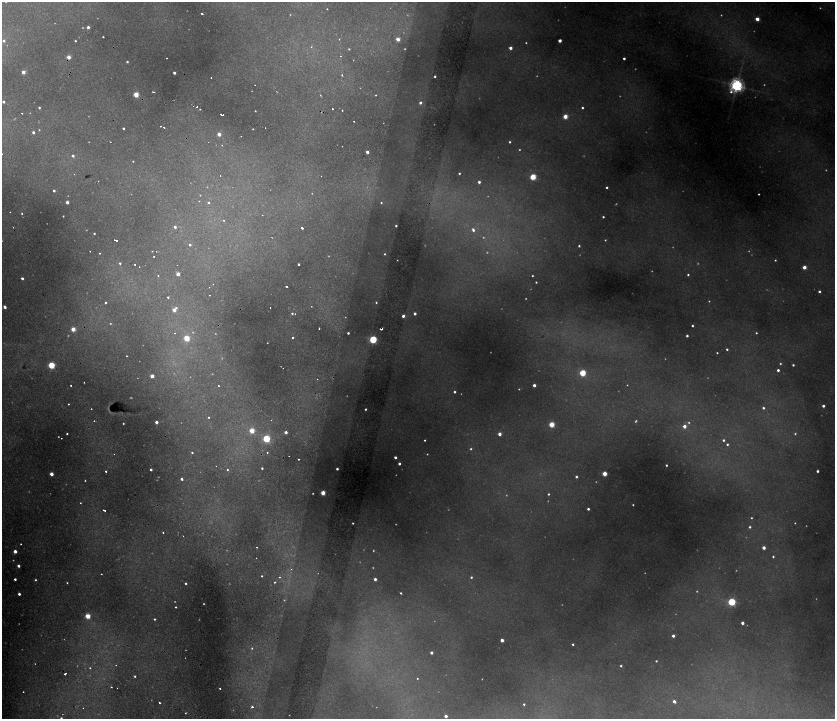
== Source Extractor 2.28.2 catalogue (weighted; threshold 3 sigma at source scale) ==
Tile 6 of 4 x 4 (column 2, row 2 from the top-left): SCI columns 1936-3600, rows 2871-4304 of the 7074 x 5741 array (HDU 1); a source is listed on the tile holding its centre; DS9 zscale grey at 2 x 2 block average (1 PNG px = mean of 2 x 2 image px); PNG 837 x 721 px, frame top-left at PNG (2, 2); no overlay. Shown black and unused: <1% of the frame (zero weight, under 2 of 4 exposures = <1% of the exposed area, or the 3 px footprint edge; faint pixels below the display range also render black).
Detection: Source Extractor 2.28.2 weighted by HDU 2 'WHT'; one run over the whole footprint, this tile lists its part. Background 0.273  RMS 0.013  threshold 0.0592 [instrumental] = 3 sigma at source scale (4.5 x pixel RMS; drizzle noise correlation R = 1.50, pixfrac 1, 0.05/0.05 arcsec/px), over >= 5 px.
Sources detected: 351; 105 too faint to see at this stretch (2 x 2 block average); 11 cosmic-ray / hot-pixel residue — not listed; the other 235 listed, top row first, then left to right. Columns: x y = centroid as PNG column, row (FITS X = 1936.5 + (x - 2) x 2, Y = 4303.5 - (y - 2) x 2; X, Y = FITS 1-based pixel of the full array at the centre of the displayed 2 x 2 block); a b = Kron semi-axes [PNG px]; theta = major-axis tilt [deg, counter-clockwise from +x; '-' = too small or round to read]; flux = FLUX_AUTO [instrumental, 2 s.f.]
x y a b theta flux
327 9 2 2 - 2
202 14 2 2 - 5.1
757 19 3 2 - 39
88 27 2 2 - 13
103 37 2 2 - 3.3
339 39 2 2 - 1.9
398 39 2 2 - 38
4 41 3 3 - 8.3
75 41 2 2 - 3.9
560 41 2 2 - 26
311 47 3 3 - 3
510 48 2 2 - 19
349 49 2 2 - 3.3
340 56 2 2 - 1.8
69 57 2 2 - 41
167 58 2 2 - 2.7
624 58 2 2 - 9.7
353 60 2 2 - 2.5
127 62 2 2 - 6
23 72 2 2 - 34
174 73 2 2 - 13
342 75 3 2 - 2.6
435 76 2 2 - 5
211 77 2 2 - 1.6
736 85 5 5 - 1100
153 92 3 2 - 2.8
136 94 3 3 - 100
320 95 2 2 - 2.1
376 95 2 2 - 2.3
3 102 2 2 - 10
420 103 3 3 - 11
193 106 2 2 - 2.7
39 107 2 2 - 5.3
197 107 2 2 - 4.5
582 108 2 2 - 5.4
200 109 2 2 - 2.3
332 109 2 2 - 10
255 111 2 2 - 2.4
342 111 2 2 - 7.9
22 113 2 2 - 3.2
221 114 2 2 - 2.5
223 115 2 2 - 4.5
565 116 3 3 - 64
354 121 2 2 - 3.6
160 126 2 2 - 4.2
164 127 2 2 - 6.5
123 128 2 2 - 5.5
265 128 2 2 - 3.2
253 129 2 2 - 2.3
39 130 2 2 - 2.3
33 132 2 2 - 14
219 134 2 2 - 31
241 136 2 2 - 1.9
509 142 2 2 - 5
222 145 2 2 - 2.4
342 146 2 2 - 1.7
367 152 2 2 - 19
2 154 2 2 - 12
73 156 2 2 - 10
133 161 2 2 - 2.6
459 173 2 2 - 4.1
74 174 2 2 - 1.3
220 175 2 2 - 8.1
321 176 2 2 - 1.3
533 177 3 3 - 160
479 182 2 2 - 11
607 187 2 2 - 5.5
54 191 2 2 - 8.1
759 194 2 2 - 2.8
200 195 2 2 - 3.9
67 202 2 2 - 21
208 202 3 2 - 4.5
381 203 2 2 - 3.3
10 212 2 2 - 1.3
63 216 2 2 - 2.2
603 217 2 2 - 4.8
224 220 2 2 - 2.2
396 226 2 2 - 5.2
175 227 2 2 - 11
302 228 2 2 - 16
473 230 4 3 - 9.7
94 233 2 2 - 3.4
116 240 4 2 - 32
605 240 2 2 - 2.5
190 245 2 2 - 7.6
579 246 2 2 - 5.4
152 251 2 2 - 1.8
99 253 2 2 - 7.9
384 254 2 2 - 3.7
154 257 2 2 - 6.8
775 260 2 2 - 3
120 263 2 2 - 5.3
135 264 2 2 - 13
299 264 2 2 - 6.7
139 267 2 2 - 2.5
804 267 2 2 - 35
178 274 2 2 - 33
158 275 2 2 - 2.3
688 275 2 2 - 4.8
532 276 2 2 - 3
22 278 2 2 - 12
536 282 2 2 - 3.7
213 284 2 2 - 0.99
286 286 2 2 - 8.4
209 287 2 2 - 1.4
819 291 2 2 - 7.4
168 297 2 2 - 4.4
106 302 2 2 - 4.7
376 302 3 3 - 3.7
5 307 3 2 - 16
176 308 3 3 - 4.7
174 310 2 2 - 31
292 313 2 2 - 4.9
295 314 2 2 - 1.8
415 314 2 2 - 13
403 316 2 2 - 17
692 326 2 2 - 5.4
319 328 2 2 - 3.4
73 329 3 2 - 52
381 329 2 2 - 14
174 333 2 2 - 3.3
348 333 2 2 - 6
756 333 2 2 - 3.5
687 336 2 2 - 7.6
186 338 3 3 - 120
293 338 2 2 - 3.9
373 340 3 3 - 330
727 349 2 2 - 5.5
717 353 2 2 - 3
126 356 2 2 - 2.8
51 365 3 3 - 210
793 365 2 2 - 5.8
283 368 2 2 - 1.2
778 370 2 2 - 12
582 373 3 3 - 180
152 376 2 2 - 36
84 382 2 2 - 2
71 385 2 2 - 3
534 385 2 2 - 19
219 386 2 2 - 2.6
454 392 2 2 - 7.1
68 404 2 2 - 2.4
823 406 2 2 - 12
763 408 2 2 - 7
365 409 2 2 - 4.5
209 417 2 2 - 3.7
94 421 2 2 - 2
156 422 2 2 - 17
123 423 2 2 - 2.9
551 424 3 3 - 110
684 426 2 2 - 26
252 431 3 3 - 86
286 432 2 2 - 15
67 433 2 2 - 5.8
499 434 2 2 - 25
795 434 3 3 - 3.4
61 438 2 2 - 2.1
266 439 3 3 - 250
425 440 2 2 - 3.1
723 440 2 2 - 6.2
727 444 2 2 - 5.6
471 449 3 3 - 4.8
267 452 2 2 - 2.9
192 453 2 2 - 4
427 454 2 2 - 2.2
395 457 2 2 - 10
298 459 2 2 - 4.2
399 464 2 2 - 9.9
666 465 2 2 - 4.9
262 468 2 2 - 5.5
337 469 2 2 - 8.4
151 470 2 2 - 8.6
227 470 2 2 - 4.4
106 471 2 2 - 4.2
817 471 2 2 - 9.6
51 474 2 2 - 32
604 474 3 3 - 74
576 477 2 2 - 7.6
182 479 2 2 - 10
323 493 3 2 - 65
548 494 2 2 - 4.4
633 505 2 2 - 3.1
588 509 2 2 - 9
104 510 3 2 - 5.5
751 518 3 2 - 3
353 523 2 2 - 3.4
795 523 2 2 - 2.2
750 527 3 3 - 6.3
163 532 2 2 - 3.2
183 536 2 2 - 1.5
21 544 2 2 - 3.3
257 547 2 2 - 2
764 548 2 2 - 24
15 551 2 2 - 27
773 557 3 2 - 3.9
18 566 2 2 - 14
101 574 2 2 - 2.8
262 576 2 2 - 3.5
279 577 3 2 - 4.5
471 577 3 2 - 4.9
15 579 2 2 - 8.7
375 579 2 2 - 15
35 580 3 2 - 3.7
275 582 3 2 - 4
67 583 2 2 - 2.5
185 583 2 2 - 4.2
401 593 2 2 - 3.4
19 594 2 2 - 12
732 602 3 3 - 270
176 607 2 2 - 3.3
88 616 3 3 - 89
154 619 2 2 - 4.7
742 623 2 2 - 18
673 636 2 2 - 15
502 640 2 2 - 26
573 644 2 2 - 5.5
252 648 3 3 - 3.7
431 653 2 2 - 15
656 661 2 2 - 4.3
116 665 2 2 - 1.6
621 666 2 2 - 5
90 668 2 2 - 2.5
65 674 2 2 - 27
135 676 2 2 - 4.3
417 678 2 2 - 2.3
111 687 2 2 - 5.2
220 689 2 2 - 4.2
23 692 2 2 - 2.3
674 701 3 2 - 15
160 702 3 2 - 12
524 704 2 2 - 4.6
252 707 2 2 - 12
83 708 2 2 - 1.8
446 716 2 2 - 22
61 718 3 3 - 4.5
Overlapping masked pixels (flux is a lower limit): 1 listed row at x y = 381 329
Isophote crosses this tile's border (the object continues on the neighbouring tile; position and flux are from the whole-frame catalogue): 2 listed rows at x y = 2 154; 61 718